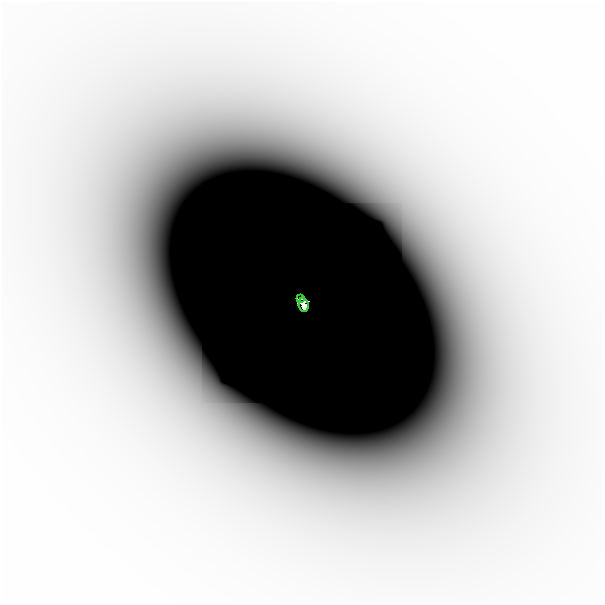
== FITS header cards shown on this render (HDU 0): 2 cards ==
NAXIS1  =                  601
NAXIS2  =                  601

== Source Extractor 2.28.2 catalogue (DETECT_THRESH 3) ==
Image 601 x 601 px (HDU 0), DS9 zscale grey, 1 PNG px = 1 image px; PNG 605 x 605 px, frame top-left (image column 1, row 601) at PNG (2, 2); each listed source drawn as its Kron ellipse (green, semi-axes under 4 px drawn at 4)
Background -6.33e-08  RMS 3.2e-08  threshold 9.47e-08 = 3 sigma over >= 5 px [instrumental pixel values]
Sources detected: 4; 2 with non-positive FLUX_AUTO (blend fragments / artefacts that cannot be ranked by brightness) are neither listed nor drawn; the other 2 listed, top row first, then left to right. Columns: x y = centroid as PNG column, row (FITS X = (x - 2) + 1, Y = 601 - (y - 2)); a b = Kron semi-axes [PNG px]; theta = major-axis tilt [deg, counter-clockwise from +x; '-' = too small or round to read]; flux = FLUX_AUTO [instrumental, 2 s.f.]
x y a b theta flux
300 299 4 2 - 0.078
304 305 7 5 -84 1.2
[2 non-positive-flux detections neither listed nor drawn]